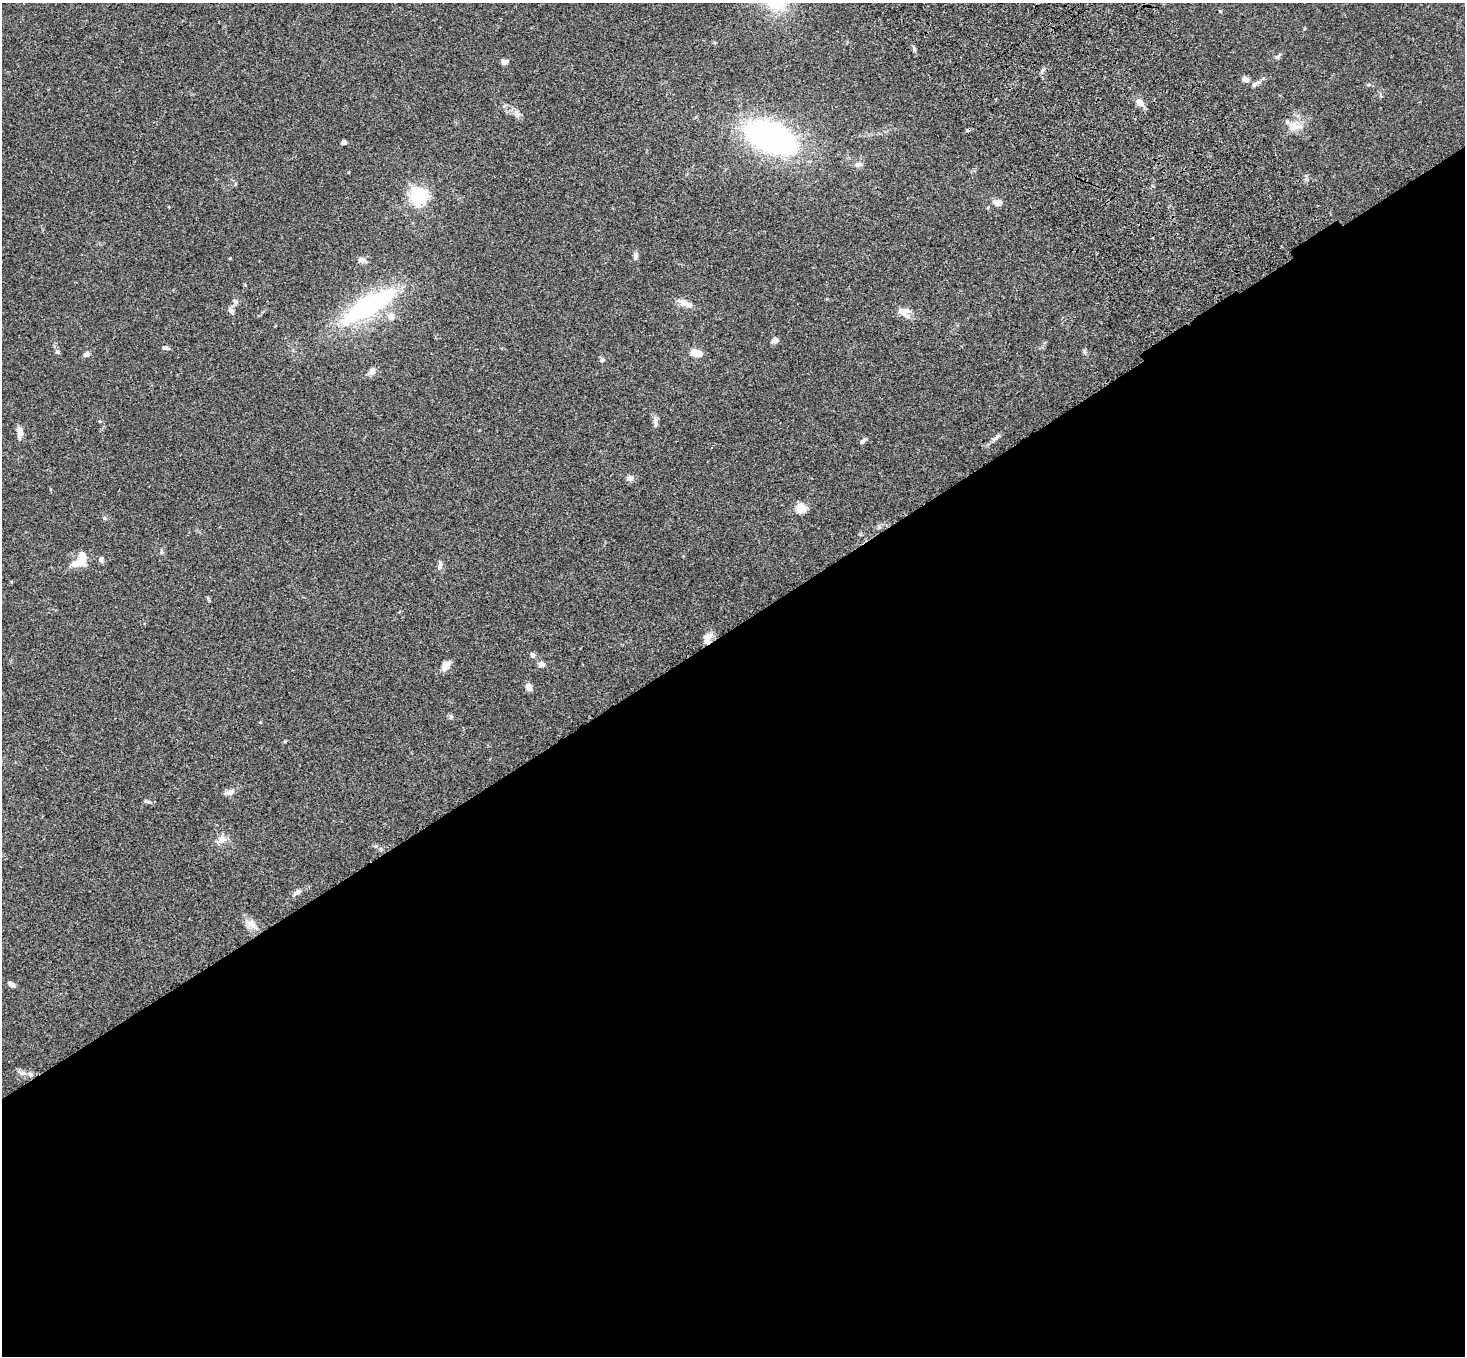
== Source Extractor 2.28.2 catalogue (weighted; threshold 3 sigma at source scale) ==
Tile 15 of 4 x 4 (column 3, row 4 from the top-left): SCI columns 3036-4498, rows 376-1729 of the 6069 x 6028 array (HDU 1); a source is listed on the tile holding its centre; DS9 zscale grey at full resolution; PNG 1467 x 1358 px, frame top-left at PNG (2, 3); no overlay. Shown black and unused: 54% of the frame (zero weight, under 3 of 4 exposures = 6% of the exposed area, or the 3 px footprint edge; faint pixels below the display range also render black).
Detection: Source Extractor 2.28.2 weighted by HDU 2 'WHT'; one run over the whole footprint, this tile lists its part. Background 0.0598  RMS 0.0053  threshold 0.0237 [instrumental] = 3 sigma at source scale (4.5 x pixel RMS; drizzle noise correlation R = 1.50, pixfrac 1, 0.05/0.05 arcsec/px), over >= 5 px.
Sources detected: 61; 1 inside a brighter object's white glare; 1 cosmic-ray / hot-pixel residue — not listed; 2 inside a brighter listed object's ellipse — not listed separately; the other 57 listed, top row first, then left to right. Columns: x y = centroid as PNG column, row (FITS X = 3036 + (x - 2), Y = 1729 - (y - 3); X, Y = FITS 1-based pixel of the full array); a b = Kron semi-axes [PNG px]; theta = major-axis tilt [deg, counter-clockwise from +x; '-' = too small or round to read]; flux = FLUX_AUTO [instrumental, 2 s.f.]
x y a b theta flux
1278 56 13 4 45 1.1
504 62 7 6 - 1.8
1245 79 9 6 -30 2.5
1256 83 15 6 28 2.3
1140 102 11 8 -52 4.1
517 114 13 7 -76 2.3
1296 127 20 13 1 7
770 137 29 15 -22 300
344 142 4 4 - 2.1
858 164 11 6 6 1.9
419 196 6 6 - 200
998 202 10 7 7 3.2
635 256 10 6 82 1.7
230 258 4 3 - 0.4
362 260 11 7 1 2.1
235 301 8 6 -57 1.4
685 303 20 7 -23 4.7
368 306 71 20 32 68
231 311 10 6 -54 1.9
906 311 16 8 -8 3.4
391 317 12 10 -56 3.7
775 340 7 5 29 2.5
165 348 8 5 -4 1.4
57 352 7 6 - 1.2
1084 352 8 4 -81 0.9
696 353 13 8 -7 4.8
87 354 7 6 - 1.7
602 360 5 5 - 1.6
372 371 10 8 62 2.5
100 421 5 3 - 0.44
655 421 12 6 -85 1.9
20 432 14 6 -87 3.5
996 437 16 5 40 2.1
863 441 9 4 36 1.6
630 478 7 6 - 3
801 508 11 9 -1 7.4
104 518 6 5 - 0.72
161 552 7 5 90 0.94
101 559 7 5 -67 1.7
77 563 19 9 13 6
440 566 11 6 81 2
208 598 6 4 -51 0.65
708 637 15 10 27 3.9
533 655 7 6 - 1.4
541 664 8 8 - 1.6
446 666 13 8 59 3.6
529 687 8 7 - 2.8
451 716 7 5 89 0.94
285 741 5 4 - 0.46
230 792 14 7 21 2.8
147 801 10 4 -15 1.1
221 840 15 10 34 3.7
381 849 6 4 -71 0.73
297 892 10 6 37 2.4
251 924 20 9 -35 4.7
11 984 10 6 -28 1.5
21 1072 14 6 -28 1.9
Overlapping masked pixels (flux is a lower limit): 1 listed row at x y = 708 637
Unlisted compact peaks at least as high as the median listed source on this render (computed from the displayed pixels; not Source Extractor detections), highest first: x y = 914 49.